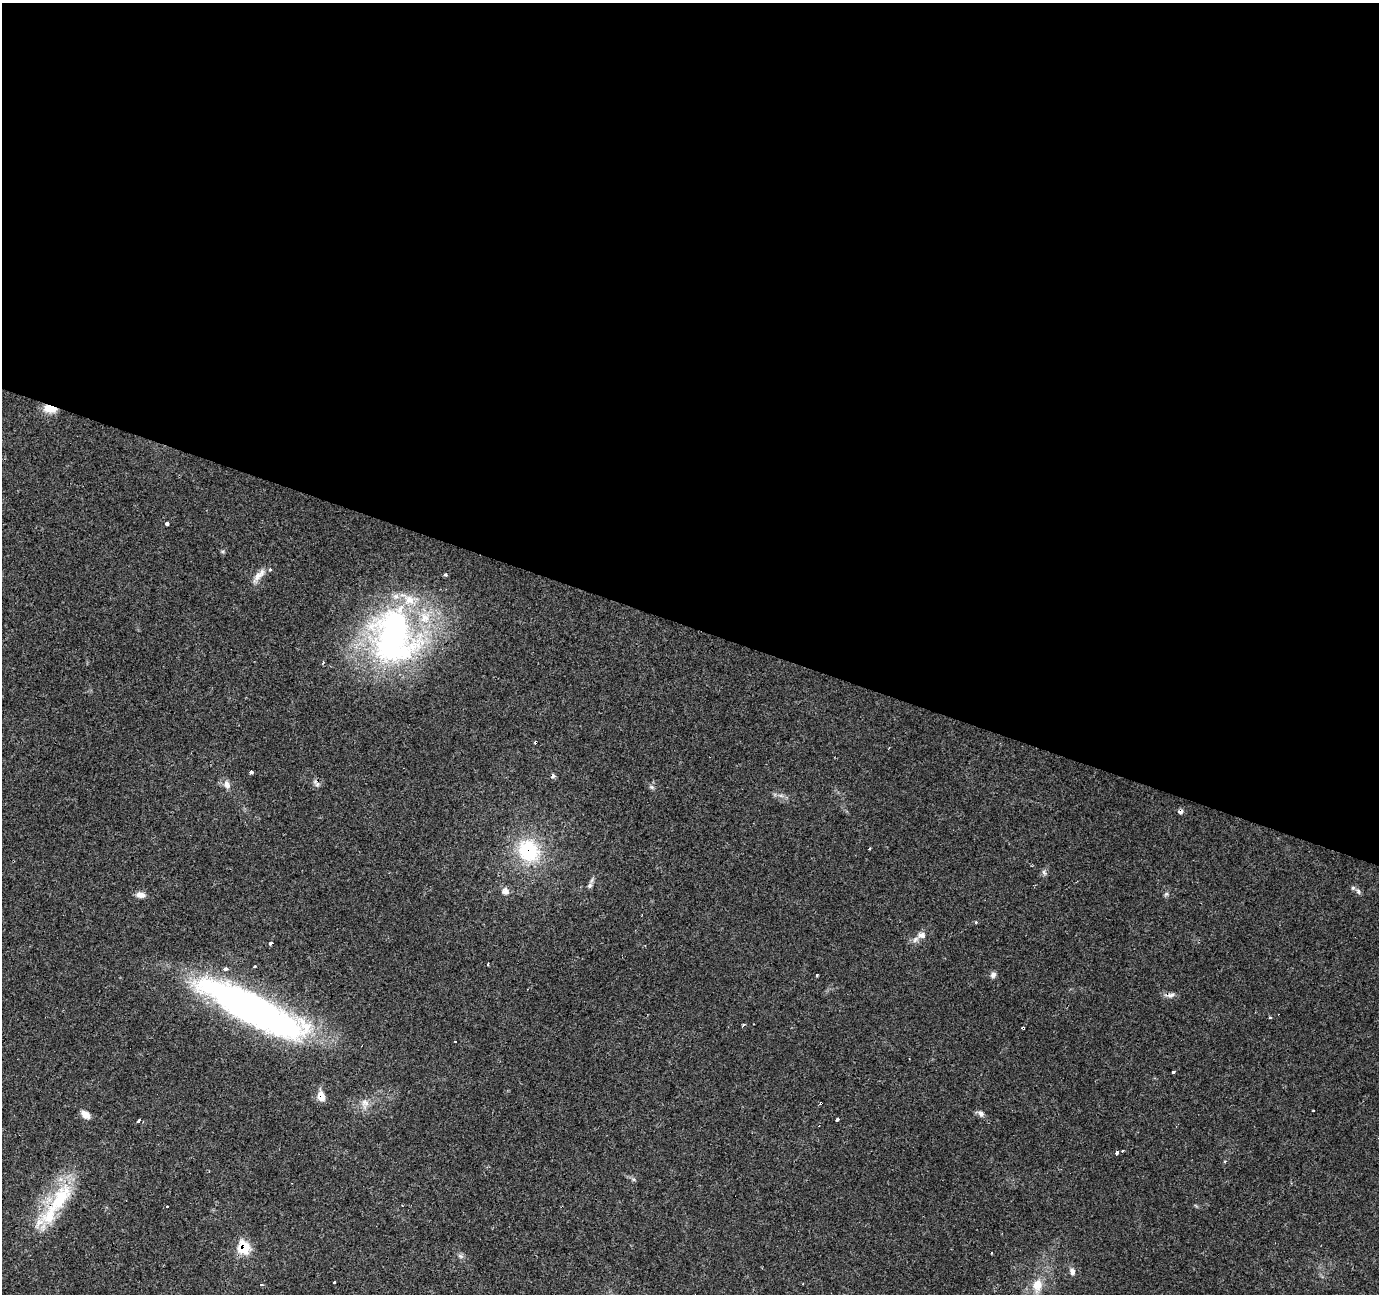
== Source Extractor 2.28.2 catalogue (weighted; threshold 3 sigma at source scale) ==
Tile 3 of 4 x 4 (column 3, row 1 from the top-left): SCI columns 2754-4130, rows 4083-5374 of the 5510 x 5647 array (HDU 1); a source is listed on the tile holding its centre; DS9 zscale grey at full resolution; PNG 1381 x 1296 px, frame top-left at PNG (2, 3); no overlay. Shown black and unused: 48% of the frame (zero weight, under 3 of 4 exposures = <1% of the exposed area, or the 3 px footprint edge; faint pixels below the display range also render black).
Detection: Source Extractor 2.28.2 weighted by HDU 2 'WHT'; one run over the whole footprint, this tile lists its part. Background 0.0565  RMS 0.0043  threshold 0.0191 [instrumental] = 3 sigma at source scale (4.5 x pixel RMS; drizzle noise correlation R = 1.50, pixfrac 1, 0.0396/0.0396 arcsec/px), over >= 5 px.
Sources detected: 62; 7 cosmic-ray / hot-pixel residue — not listed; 7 inside a brighter listed object's ellipse — not listed separately; the other 48 listed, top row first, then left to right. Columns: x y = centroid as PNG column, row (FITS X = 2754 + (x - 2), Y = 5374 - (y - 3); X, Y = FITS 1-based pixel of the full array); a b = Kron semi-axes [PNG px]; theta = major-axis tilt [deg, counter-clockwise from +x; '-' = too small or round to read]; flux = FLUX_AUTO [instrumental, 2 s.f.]
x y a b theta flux
50 409 15 8 -13 5.3
167 523 4 3 - 1.9
259 575 23 7 48 3.5
445 575 3 3 - 1.1
394 637 78 61 -79 120
323 662 4 3 - 0.45
251 772 3 3 - 6.2
227 784 11 8 -75 2.4
317 785 7 4 20 0.9
652 787 7 5 -22 0.93
870 849 3 2 - 0.71
528 851 32 26 -56 28
1044 872 9 4 -63 0.95
590 885 9 6 58 1.2
505 891 10 9 - 2.2
1358 892 8 5 -63 1
1166 894 7 4 44 0.72
140 895 12 7 -13 2.4
976 922 3 3 - 0.65
922 935 11 9 14 2.8
271 943 4 3 - 2.3
488 964 4 2 - 0.64
255 966 3 3 - 1.1
817 975 3 3 - 0.46
993 975 8 7 - 1.4
1171 995 10 6 20 1.6
252 1008 113 26 -27 200
1270 1018 3 3 - 0.71
743 1025 4 3 - 0.5
1023 1028 4 3 - 1.8
455 1041 3 2 - 0.28
1173 1072 3 3 - 1.5
321 1096 13 8 -77 4
365 1103 14 10 80 3.4
1313 1110 3 2 - 0.73
981 1113 10 7 -57 1.5
85 1114 13 8 -39 2.8
837 1119 4 3 - 2.7
139 1121 4 3 - 7.2
1122 1151 3 2 - 0.48
1225 1161 3 3 - 0.84
59 1200 59 20 57 27
244 1247 7 6 - 24
460 1256 8 5 -25 1.1
1072 1271 10 7 -79 1.7
334 1283 3 3 - 1.6
261 1285 3 3 - 2.6
1037 1285 20 13 85 7.1
Overlapping masked pixels (flux is a lower limit): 7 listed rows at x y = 50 409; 528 851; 252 1008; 1023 1028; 321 1096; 59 1200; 244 1247